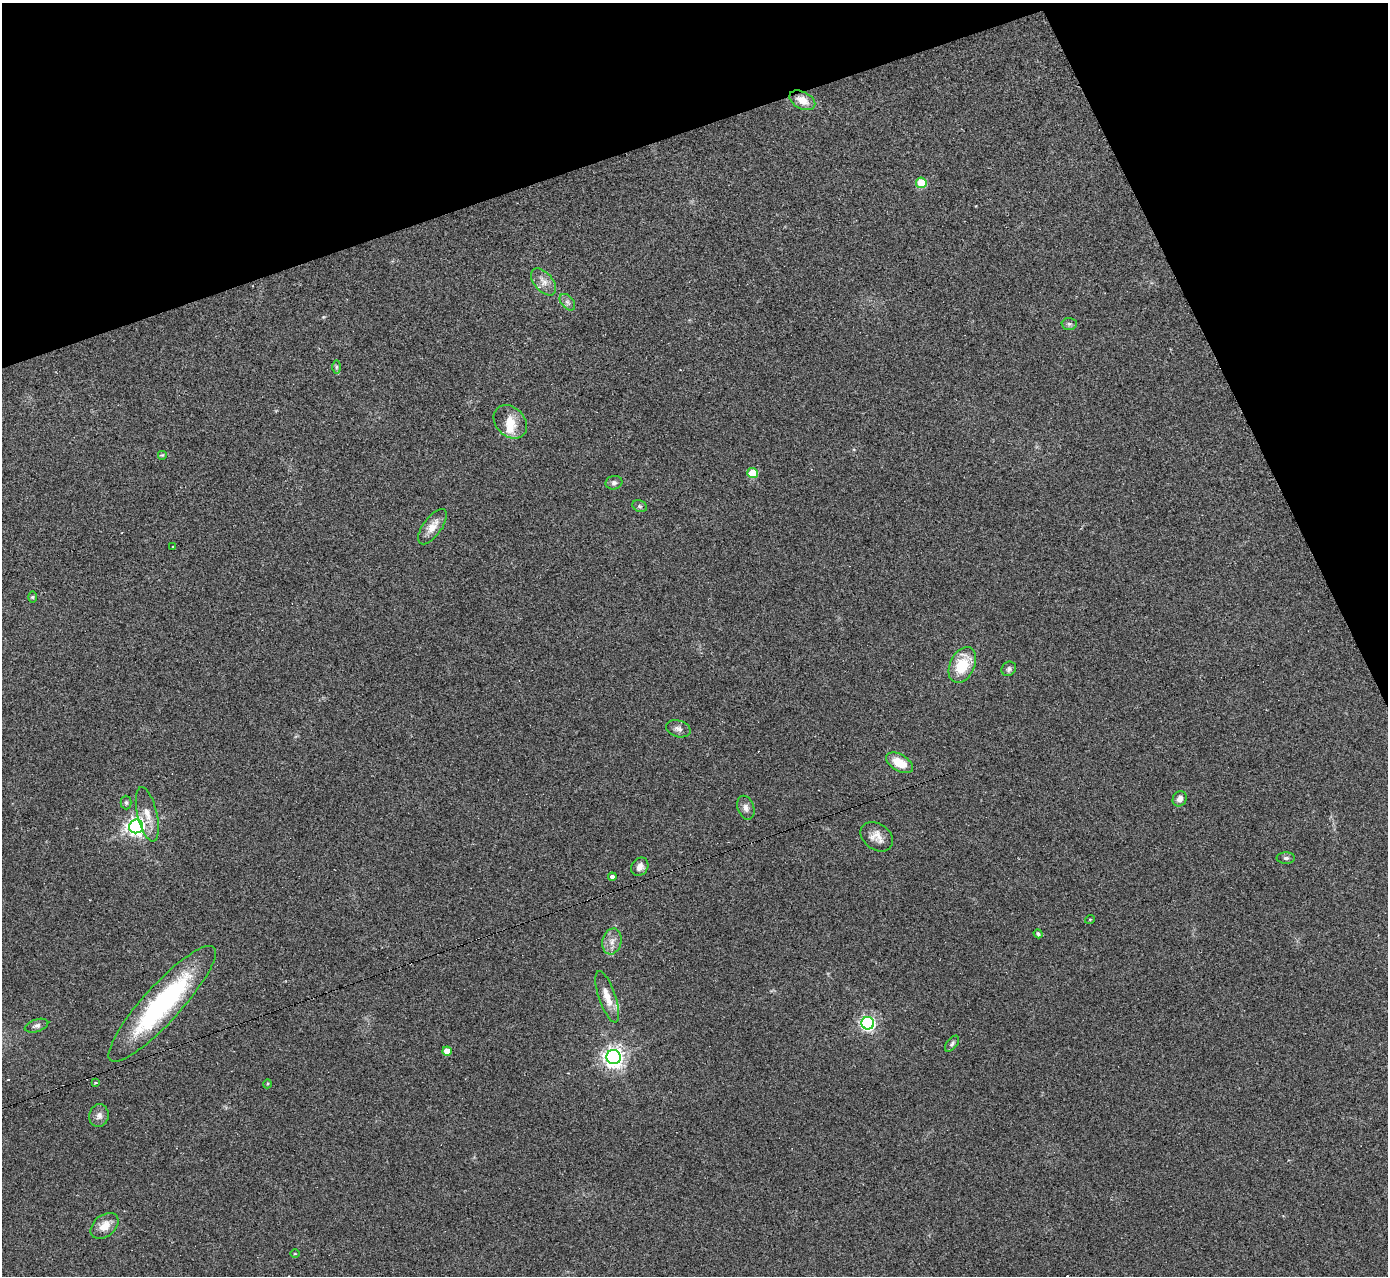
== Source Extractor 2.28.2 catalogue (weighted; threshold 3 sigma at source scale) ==
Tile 3 of 4 x 4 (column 3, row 1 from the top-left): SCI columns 2774-4159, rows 3976-5249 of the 5544 x 5527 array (HDU 1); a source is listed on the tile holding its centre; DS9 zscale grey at full resolution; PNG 1390 x 1278 px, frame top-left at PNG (2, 3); each listed source drawn as its Kron ellipse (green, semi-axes under 4 px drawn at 4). Shown black and unused: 18% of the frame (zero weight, under 2 of 3 exposures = <1% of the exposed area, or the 3 px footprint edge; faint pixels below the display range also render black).
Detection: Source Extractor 2.28.2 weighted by HDU 2 'WHT'; one run over the whole footprint, this tile lists its part. Background 0.0836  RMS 0.0078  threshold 0.035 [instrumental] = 3 sigma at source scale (4.5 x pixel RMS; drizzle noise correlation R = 1.50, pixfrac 1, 0.05/0.05 arcsec/px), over >= 5 px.
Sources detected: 47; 3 cosmic-ray / hot-pixel residue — neither listed nor drawn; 2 inside a brighter listed object's ellipse — not listed separately; the other 42 listed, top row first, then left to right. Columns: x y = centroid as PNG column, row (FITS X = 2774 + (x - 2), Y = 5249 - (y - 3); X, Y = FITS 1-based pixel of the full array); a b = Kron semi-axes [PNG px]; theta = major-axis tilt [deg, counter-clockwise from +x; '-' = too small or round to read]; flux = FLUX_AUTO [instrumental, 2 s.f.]
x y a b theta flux
802 100 14 8 -27 10
921 183 5 5 - 25
544 282 16 9 -49 6.6
567 302 9 6 -49 2.6
1069 324 7 6 - 1.8
336 367 6 4 90 1.5
510 422 19 14 -45 12
162 455 5 5 - 0.93
752 473 5 5 - 22
614 483 8 7 - 2.4
640 506 7 5 -22 1.7
432 527 21 9 54 8.8
173 547 3 3 - 3.5
32 597 5 3 - 1
962 665 19 12 65 25
1009 669 8 6 50 2.1
678 729 12 8 -16 3.5
900 763 15 8 -30 16
1180 799 8 6 60 4.3
126 802 7 5 -89 1.7
746 808 12 8 -71 3.6
147 814 28 10 -77 11
136 826 7 7 - 320
877 837 18 13 -36 8.2
1286 858 9 5 0 2
640 867 10 8 56 4.3
612 877 4 4 - 5
1090 919 5 3 - 0.57
1038 934 4 4 - 1.9
612 941 13 9 76 6.2
607 997 27 8 -71 11
162 1004 76 18 47 120
868 1023 6 6 - 190
37 1026 12 6 18 2.7
952 1044 9 5 51 1.8
447 1051 5 4 - 8.8
614 1057 7 7 - 470
96 1083 3 3 - 2.7
267 1084 4 3 - 0.72
99 1116 11 9 79 4.3
104 1226 16 10 40 9.2
295 1254 4 3 - 0.59